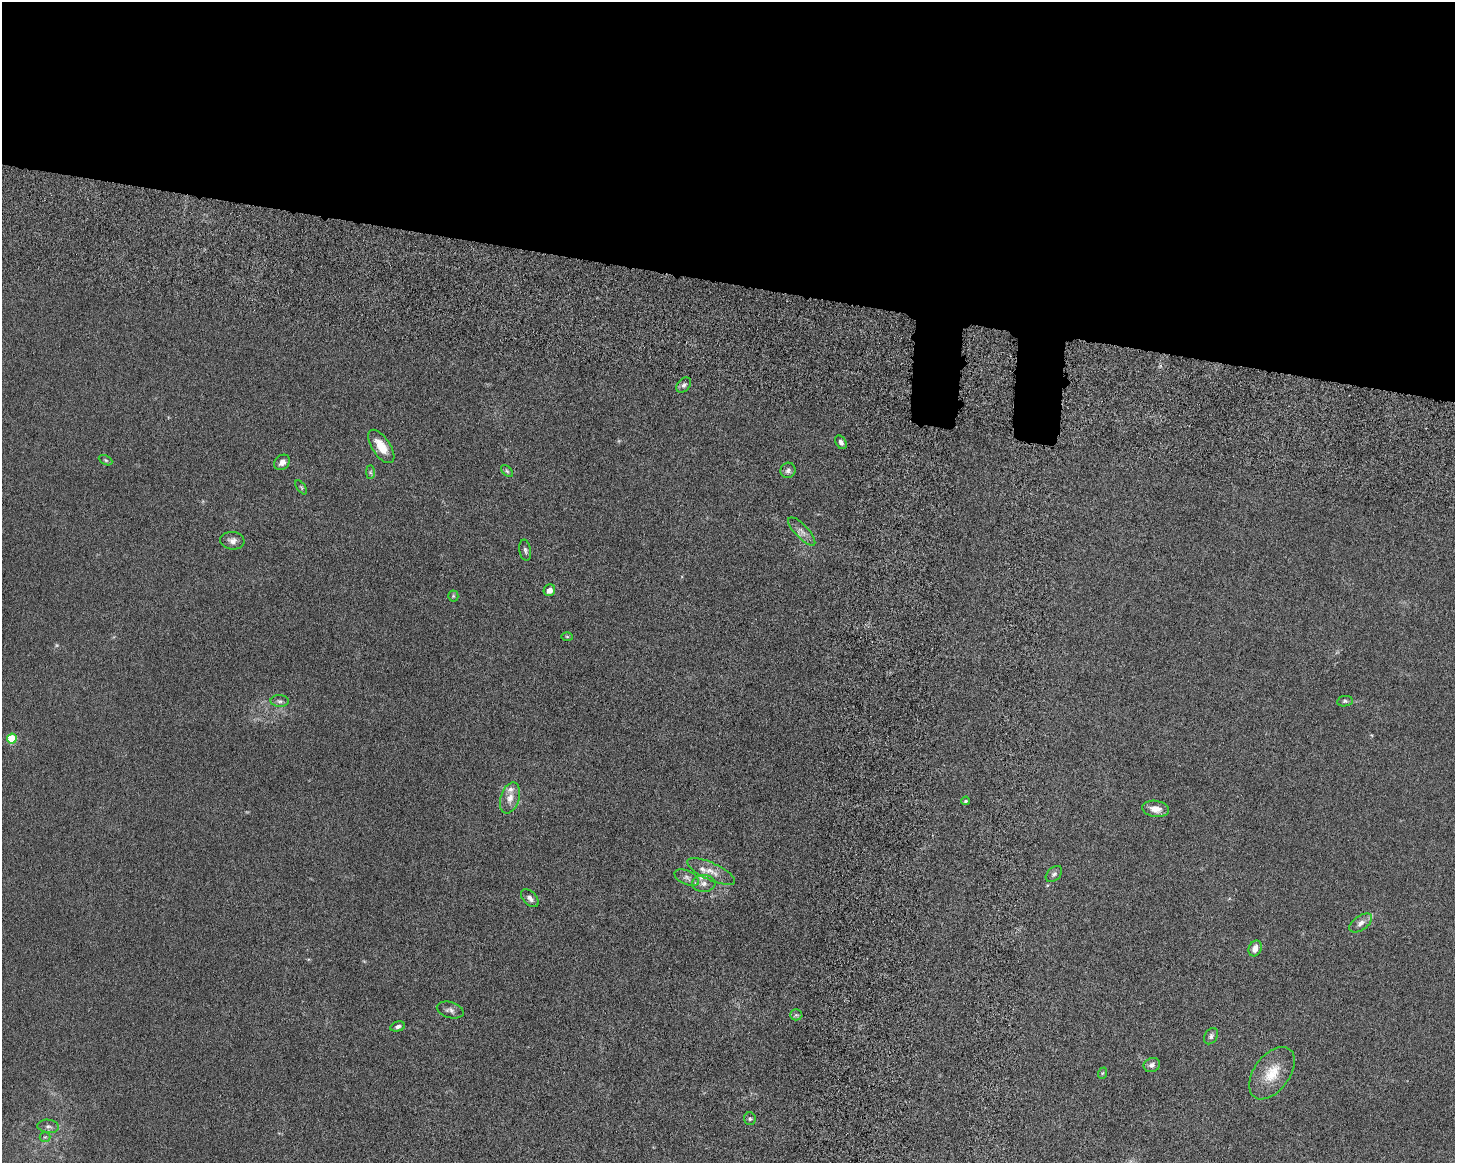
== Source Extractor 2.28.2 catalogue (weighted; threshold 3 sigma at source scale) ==
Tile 2 of 3 x 4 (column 2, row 1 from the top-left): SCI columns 1632-3084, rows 3614-4774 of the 4861 x 4803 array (HDU 1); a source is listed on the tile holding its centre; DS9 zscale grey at full resolution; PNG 1457 x 1165 px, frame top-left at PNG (2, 2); each listed source drawn as its Kron ellipse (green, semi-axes under 4 px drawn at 4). Shown black and unused: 25% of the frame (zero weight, under 6 of 12 exposures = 7% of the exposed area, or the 3 px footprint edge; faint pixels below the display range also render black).
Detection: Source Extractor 2.28.2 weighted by HDU 2 'WHT'; one run over the whole footprint, this tile lists its part. Background 0.0142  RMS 0.0034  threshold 0.0141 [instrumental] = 3 sigma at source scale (4.09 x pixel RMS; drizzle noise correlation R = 1.36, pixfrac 0.8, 0.05/0.05 arcsec/px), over >= 5 px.
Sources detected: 41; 3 inside a brighter listed object's ellipse — not listed separately; the other 38 listed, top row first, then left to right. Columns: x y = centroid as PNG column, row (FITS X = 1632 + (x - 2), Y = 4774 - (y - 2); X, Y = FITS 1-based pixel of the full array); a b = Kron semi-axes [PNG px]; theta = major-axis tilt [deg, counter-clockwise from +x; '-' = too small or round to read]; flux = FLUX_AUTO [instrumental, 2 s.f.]
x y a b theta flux
684 385 9 6 48 0.98
841 442 7 5 -57 0.92
381 446 19 9 -55 5.4
106 460 7 4 -27 0.47
282 462 8 7 - 1.8
788 470 8 7 - 1
507 471 7 4 -45 0.49
370 472 7 4 90 0.48
301 487 8 4 -55 0.45
802 531 18 6 -47 2
232 541 12 9 -6 1.7
525 550 10 6 -81 0.85
549 590 6 5 - 1.8
453 596 5 5 - 0.44
567 637 6 4 -2 0.37
280 701 9 6 -2 0.86
1345 701 8 5 8 0.64
12 739 5 5 - 15
510 798 16 9 72 2.8
966 801 4 3 - 0.36
1156 809 13 8 -8 3.1
711 871 26 8 -25 3.4
1054 874 10 6 44 0.91
687 878 13 7 -23 1.3
704 883 12 8 1 1.9
530 898 11 6 -46 1.3
1361 923 13 7 35 1.6
1255 948 8 6 65 2.2
450 1010 14 8 -17 1.4
796 1015 6 5 - 0.6
398 1026 7 5 15 0.84
1211 1036 9 6 60 0.89
1152 1065 8 7 - 1.2
1103 1073 6 3 69 0.35
1272 1073 30 17 54 7.9
750 1119 6 5 - 0.63
48 1126 11 6 -6 1.2
45 1137 5 5 - 0.58